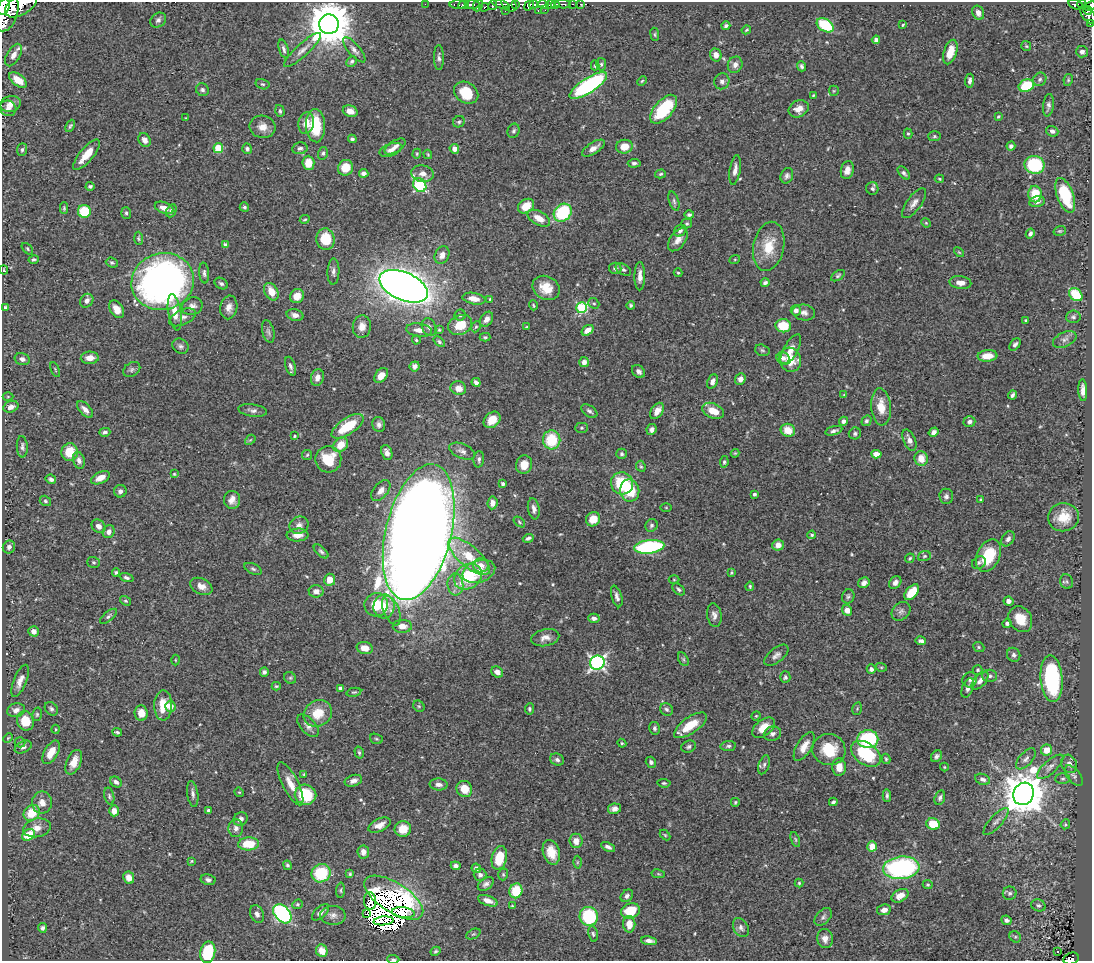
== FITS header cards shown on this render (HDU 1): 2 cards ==
NAXIS1  =                 1090
NAXIS2  =                  959

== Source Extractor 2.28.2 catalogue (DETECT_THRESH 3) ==
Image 1090 x 959 px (HDU 1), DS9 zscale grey, 1 PNG px = 1 image px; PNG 1094 x 963 px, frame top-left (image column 1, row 959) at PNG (2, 2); each listed source drawn as its Kron ellipse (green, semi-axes under 4 px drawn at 4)
Background 0.638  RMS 0.018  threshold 0.0543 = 3 sigma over >= 5 px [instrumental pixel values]
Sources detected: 531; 7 with non-positive FLUX_AUTO (blend fragments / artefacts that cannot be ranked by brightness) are neither listed nor drawn; of the other 524, the 500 brightest by FLUX_AUTO listed and drawn (24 fainter detections omitted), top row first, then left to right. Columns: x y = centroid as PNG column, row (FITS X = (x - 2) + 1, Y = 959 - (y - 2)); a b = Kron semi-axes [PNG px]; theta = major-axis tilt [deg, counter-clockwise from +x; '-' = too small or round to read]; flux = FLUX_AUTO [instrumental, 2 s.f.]
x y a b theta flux
425 4 2 2 - 7
458 4 8 3 0 160
472 4 7 3 -2 220
500 4 9 4 -20 89
509 4 8 6 -43 150
516 4 3 3 - 51
534 4 4 3 - 190
550 4 4 3 - 230
555 4 4 3 - 240
563 4 8 3 -2 70
572 4 3 2 - 23
581 4 3 3 - 16
1076 4 7 5 -15 94
1082 4 4 3 - 40
21 5 17 10 30 1000
464 5 5 3 - 260
478 5 6 4 66 58
493 5 5 3 - 93
529 5 5 4 - 290
543 5 6 3 -14 140
1090 6 6 4 23 130
4 7 8 5 72 880
484 7 5 4 - 54
538 10 3 2 - 31
545 10 2 2 - 5.2
1088 10 5 3 - 110
505 11 3 3 - 44
7 13 19 11 72 2300
978 13 7 5 -66 6.7
1088 15 11 5 -51 270
158 20 8 6 40 4.3
329 24 10 9 - 5300
1090 24 2 2 - 5.5
825 25 9 6 -32 55
903 25 3 2 - 1.2
726 26 4 3 - 2.6
746 30 5 2 - 1.3
655 34 7 3 -82 1.4
876 40 4 4 - 5.7
1026 46 5 5 - 1.6
284 49 9 4 -72 3.5
303 50 24 6 42 9.2
354 50 16 6 -49 5.4
950 52 13 6 72 17
1082 52 6 5 - 4.5
14 55 12 6 59 8.8
716 55 6 6 - 8.1
439 58 12 5 -90 3.8
352 61 6 4 45 2.6
601 64 6 5 - 2.4
595 65 5 3 - 1.6
735 65 8 7 - 6.3
802 66 5 3 - 3
1040 79 7 6 - 3
18 80 10 5 -37 18
1068 80 6 4 79 1.6
642 81 5 4 - 1.5
722 81 8 7 - 4.7
970 81 7 4 84 4
262 84 7 5 -15 2.2
588 85 22 7 33 200
1026 86 8 6 23 40
202 90 7 6 - 3.6
834 91 5 5 - 1.4
466 93 13 10 -34 37
813 95 4 3 - 1.3
10 104 10 8 17 8.6
1048 105 11 5 83 4.1
8 108 8 7 - 5.8
664 109 17 9 48 68
799 109 10 8 28 12
280 111 6 4 -73 2.4
350 111 7 5 -21 8.4
998 116 4 3 - 1.3
186 118 4 3 - 1.1
459 122 6 5 - 2.6
306 123 11 7 78 12
70 126 6 4 64 2
315 126 17 9 -86 49
262 127 13 11 -11 12
514 131 7 6 - 2.8
1052 131 6 5 - 4
908 134 5 4 - 1.8
934 136 6 5 - 2
352 139 4 3 - 2.7
145 140 7 6 - 6.5
1011 146 4 4 - 3.4
395 147 12 5 32 6
624 147 8 7 - 17
218 148 5 5 - 49
300 148 7 6 - 4
593 148 13 5 33 8.3
247 149 5 5 - 3.1
454 149 5 4 - 7.3
22 150 6 5 - 2.4
391 150 12 6 20 7.2
323 153 6 5 - 2.2
417 154 5 4 - 1.4
428 154 5 3 - 1.3
86 155 19 6 50 22
308 163 7 6 - 23
634 163 6 4 5 2.8
1035 165 10 9 - 81
346 168 8 7 - 20
735 170 15 5 81 6.9
847 170 9 6 76 7.7
364 173 5 4 - 4.5
904 173 8 4 -48 3.1
423 174 11 8 -9 8.2
660 174 5 4 - 1.8
787 176 8 6 66 3.8
939 179 5 3 - 1.3
420 185 7 6 - 160
90 186 4 3 - 2.5
872 188 6 6 - 3
1035 194 8 7 - 31
1065 195 18 8 -69 53
674 201 10 5 -72 3.3
1037 202 8 5 13 5.2
914 203 18 7 53 8.1
526 206 9 6 34 17
244 207 5 4 - 2.5
64 208 6 4 -90 1.9
164 208 10 5 -20 8.9
84 211 6 6 - 51
171 211 7 5 63 3
126 213 6 5 - 2.5
563 213 10 8 45 74
689 215 5 4 - 2.4
539 218 12 6 -29 15
305 219 5 3 - 1.4
926 223 5 4 - 1.4
687 224 5 4 - 1.7
680 231 6 5 - 3.4
1060 231 6 4 17 1.8
1030 234 5 4 - 3.3
139 238 6 4 -87 1.9
325 239 11 9 -86 35
678 240 13 7 55 9.4
225 245 4 4 - 4
769 246 25 15 79 34
27 249 7 4 -47 1.9
959 252 6 3 -44 1.3
442 255 9 7 62 8
34 259 5 4 - 2.3
735 259 5 3 - 1.2
112 263 6 5 - 2.2
615 268 6 5 - 3.2
4 270 4 3 - 1.3
623 270 8 5 -30 2.9
333 272 13 6 88 5
204 273 10 5 -84 3.8
678 273 4 4 - 1.6
640 276 14 5 90 8.8
838 276 8 4 34 2.3
163 282 31 28 16 610
765 283 4 3 - 3
960 283 11 6 -7 9.5
221 284 7 5 -31 2.8
404 286 26 14 -23 1500
546 288 14 11 -30 20
271 292 9 6 -60 17
1076 295 7 5 -44 49
297 296 7 6 - 13
474 299 11 5 -10 11
490 299 4 4 - 1.3
87 301 7 6 - 4.9
594 303 6 5 - 2.1
533 305 5 3 - 1.3
631 305 4 4 - 1.8
192 306 10 8 22 6.7
5 307 4 4 - 2.1
229 307 12 8 79 9
582 308 5 5 - 110
117 309 10 6 -58 11
796 310 5 5 - 5.8
175 312 18 6 -81 15
804 312 11 8 -7 5.9
295 315 8 6 -14 7
460 315 5 5 - 2.6
183 317 14 7 25 6.2
1073 317 7 6 - 3
486 319 8 5 56 5.9
1026 320 3 3 - 1.6
460 325 12 9 23 23
783 326 8 6 -6 35
362 327 11 9 84 10
429 327 9 6 -64 5.5
476 327 6 4 65 1.8
526 327 4 2 - 1.3
419 330 13 6 -7 9.1
439 330 4 4 - 1.5
587 330 7 4 35 9.2
268 331 11 6 -76 4.1
485 337 5 4 - 1.8
1065 339 12 7 23 5.6
416 340 4 4 - 1.4
439 342 6 4 -39 2.2
1015 344 7 4 51 3
180 346 8 7 - 3.8
762 350 7 5 -17 2.4
791 350 17 7 61 10
987 356 10 6 4 16
90 358 9 6 3 11
783 358 6 6 - 5.3
22 359 8 6 -15 4.6
790 360 12 10 -66 27
584 362 5 5 - 5.9
290 366 10 5 -71 3.9
415 366 5 5 - 4.8
132 369 9 6 34 3.7
55 370 8 3 -68 1.3
638 371 7 5 -45 5
381 375 8 5 49 12
317 378 8 6 75 7.9
740 379 6 5 - 6.5
712 381 7 5 67 5.3
476 382 5 4 - 4.4
458 388 8 7 - 12
1083 390 11 4 -88 7.4
844 395 4 4 - 1.3
1012 395 4 3 - 2.8
8 397 5 3 - 1.2
11 407 8 5 21 6.7
881 407 19 9 -85 20
85 409 10 5 -47 7.1
253 410 14 6 -8 4.9
589 411 9 5 -35 3.8
657 411 9 5 54 8.7
713 411 11 7 -25 20
492 420 9 7 43 15
843 421 4 4 - 4.4
866 421 5 4 - 2.8
969 422 6 5 - 4.1
379 424 8 6 -73 4.6
348 426 18 8 34 43
581 428 6 5 - 1.9
652 429 6 5 - 3.7
788 430 7 6 - 19
834 431 9 4 16 3.3
105 432 5 4 - 3.2
934 432 5 4 - 5
855 433 6 6 - 2.7
295 436 3 2 - 1.6
250 440 6 4 42 1.8
552 440 9 9 - 47
909 440 11 6 -67 6.7
341 445 8 6 42 19
22 447 11 5 -86 3.7
462 451 13 7 -24 6.2
70 452 9 8 - 29
387 453 8 5 -71 7.7
735 453 4 4 - 1.2
622 454 5 5 - 2.4
876 454 5 4 - 9.4
307 455 5 5 - 1.7
921 458 7 6 - 15
328 459 13 13 - 35
479 459 8 5 86 3.1
79 460 9 6 -73 4.6
724 462 6 4 81 2.1
524 465 9 8 - 15
641 466 6 4 -67 1.7
174 474 4 4 - 1.4
100 478 10 5 24 13
51 479 5 4 - 4
622 483 11 11 - 65
503 484 4 3 - 3
120 491 6 6 - 4.3
381 491 12 7 50 7.7
630 491 11 9 -81 41
754 494 4 3 - 2.3
946 496 8 7 - 4.3
232 500 9 8 - 8.3
981 500 3 3 - 2.1
45 501 6 5 - 2
492 503 6 5 - 5.5
666 507 5 3 - 1.2
534 509 10 5 -79 5.3
1063 517 15 14 - 24
593 519 7 6 - 19
519 522 6 4 -39 1.6
299 525 10 8 21 6.7
651 525 6 6 - 2.9
98 526 7 6 - 6.7
109 532 7 6 - 5.9
419 532 69 33 76 3800
298 535 11 6 4 9.9
812 535 4 4 - 2
528 538 5 3 - 2.6
1008 539 8 6 55 4.6
778 545 5 5 - 8.9
9 547 6 6 - 4
649 547 15 6 7 150
321 551 9 4 -42 2.8
469 556 26 10 -41 35
924 556 6 5 - 2.1
988 556 17 11 65 47
910 558 5 4 - 1.8
94 562 6 5 - 2.3
979 563 7 6 - 2.6
481 565 7 7 - 7.4
253 569 9 5 -25 2.7
479 571 17 11 19 20
116 572 4 4 - 2.5
731 573 4 3 - 1.5
468 577 15 12 36 59
126 578 7 4 -20 3
330 580 6 5 - 14
674 580 5 3 - 1.4
1067 582 7 6 - 2.5
864 583 6 5 - 5.1
895 583 7 5 51 4.9
455 584 11 8 -85 7.5
201 586 11 7 -25 10
750 586 5 3 - 1.8
679 589 7 4 -42 2.8
316 591 7 6 - 6.2
912 592 9 5 48 35
617 596 11 5 -74 5
848 596 7 6 - 2.7
125 601 6 4 -38 1.9
1008 601 5 4 - 7.4
376 605 12 11 - 32
384 606 12 10 86 21
391 610 16 8 -67 8.6
847 610 5 5 - 8.9
901 611 10 8 43 5.3
714 615 12 7 -81 6
108 616 10 4 39 3
594 618 6 4 1 4.6
1020 619 13 11 -55 23
1007 623 5 4 - 3.4
402 626 9 6 -1 9.3
34 631 5 5 - 7.4
545 638 14 8 12 8.5
921 641 5 3 - 3.6
979 647 6 4 -23 1.9
365 648 8 6 -14 13
776 655 14 7 39 5.7
1014 655 7 6 - 3.9
683 659 7 4 -61 2.1
175 660 5 3 - 1.2
597 663 7 7 - 330
881 667 5 3 - 1.3
871 669 5 4 - 4.3
978 670 5 5 - 2
264 672 5 4 - 3.2
497 672 6 5 - 7.5
990 676 7 6 - 3.5
785 677 6 5 - 2.7
290 678 6 5 - 2.3
1052 679 23 11 -85 130
970 680 8 7 - 4.3
20 681 17 6 68 9
980 681 10 6 47 7
276 686 4 3 - 1.4
968 688 10 5 68 5.3
341 689 4 4 - 6.9
354 692 7 4 12 1.7
163 705 15 9 89 22
170 706 5 5 - 13
419 706 6 5 - 1.8
51 709 7 5 -48 3.1
529 709 5 4 - 2.3
667 709 7 6 - 3.4
857 709 6 4 78 1.7
16 710 9 7 15 6.7
141 713 7 6 - 11
318 713 15 12 33 26
37 714 7 5 76 2.2
756 716 5 4 - 1.2
26 721 10 8 -69 28
690 725 19 8 35 28
308 726 14 7 -47 6.2
655 728 6 5 - 2.7
764 728 13 8 38 19
56 729 4 3 - 1.3
117 732 5 3 - 2.2
772 734 9 7 19 5.2
8 738 5 4 - 1.4
376 739 6 5 - 1.9
868 739 10 9 - 89
20 742 5 5 - 1.7
622 743 4 4 - 1.5
728 746 8 5 7 2.8
804 746 16 7 59 14
23 747 9 5 27 4.3
689 747 7 5 22 3
829 750 17 15 -17 40
1047 750 6 5 - 16
51 752 13 7 60 19
359 752 6 4 -73 2.1
866 754 16 10 -36 60
937 756 6 5 - 3.3
886 759 5 4 - 1.8
1026 759 13 6 49 5.1
557 760 7 5 -27 3.6
74 762 13 7 67 15
651 762 6 5 - 3.3
1069 764 9 7 -63 6.4
764 765 10 5 71 3.4
839 767 9 7 88 12
944 767 4 4 - 1.3
1050 767 17 6 42 6.8
304 774 4 4 - 1.4
1074 776 12 6 -50 4
982 779 8 5 -21 4.4
1063 779 7 5 1 2.7
353 781 9 5 17 5.8
116 782 6 5 - 4
664 783 6 4 -6 1.8
290 784 24 8 -63 17
439 784 9 6 -3 5.4
464 789 8 7 - 21
239 792 5 4 - 1.2
193 794 13 5 -82 4.8
1023 794 11 10 - 4200
305 795 11 10 - 53
887 795 6 3 -86 2.5
109 796 9 5 -76 2.6
940 798 7 5 72 3.4
42 802 11 10 - 12
735 802 4 4 - 1.7
833 802 4 3 - 2.3
614 809 6 5 - 5.1
208 810 3 3 - 1.8
114 811 5 5 - 10
32 813 9 7 41 32
240 819 7 6 - 4.7
996 821 17 6 48 5.8
933 824 7 6 - 29
1065 824 5 4 - 1.5
379 825 12 6 25 9.8
37 828 14 9 11 12
236 828 9 7 86 5.3
403 829 8 7 - 19
28 835 7 5 37 32
665 835 6 4 -45 1.5
795 839 8 4 -69 1.9
576 841 7 6 - 8.7
248 844 10 6 3 35
872 846 5 5 - 22
608 847 7 4 -26 4.6
363 852 6 5 - 7.1
551 852 12 8 -74 20
499 858 12 7 76 34
191 861 4 3 - 1.2
577 862 6 4 89 1.7
287 865 5 4 - 2.5
456 866 5 4 - 4.1
476 868 5 4 - 3.4
901 868 18 11 6 200
321 873 10 9 - 57
350 874 4 3 - 1.6
503 874 6 4 72 1.8
658 874 7 3 -9 1.3
480 875 6 6 - 4.5
129 878 6 5 - 9.4
208 880 7 5 -11 3.6
799 883 4 4 - 1.5
486 884 9 5 37 4.5
928 885 5 4 - 1.8
340 890 8 4 87 1.9
516 891 7 6 - 37
1010 893 7 6 - 3.3
627 896 7 5 46 3.5
900 896 9 6 29 13
394 898 33 15 -33 53
370 901 9 6 -84 3.3
488 901 10 5 -20 9.2
297 904 5 4 - 1.8
1038 905 7 6 - 3.4
512 906 3 3 - 1.2
884 910 7 5 9 7.9
631 911 9 7 21 33
320 912 10 5 42 5
403 913 11 5 -7 7.7
257 914 9 6 -67 5.3
282 914 11 7 -48 230
366 914 2 2 - 2.1
333 915 12 9 -4 6.8
589 916 9 9 - 70
823 917 10 6 46 4.1
1006 920 5 4 - 3.9
384 921 10 4 6 5.7
629 924 8 6 -89 13
42 928 5 4 - 3.2
741 928 10 7 -60 4.6
473 934 7 4 24 1.9
593 934 8 5 -80 2.4
1015 937 6 5 - 1.9
825 938 9 8 - 8.1
649 941 8 4 -7 5.7
322 951 6 5 - 15
436 951 5 4 - 2
1058 951 3 3 - 3
208 952 11 7 78 62
1071 958 8 5 20 120
393 959 6 3 -2 2.3
At the frame edge (FLAGS 8, measured only in part): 7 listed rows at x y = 21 5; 1090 6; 7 13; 1090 24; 208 952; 1071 958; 393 959
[24 fainter detections neither listed nor drawn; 7 non-positive-flux detections neither listed nor drawn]